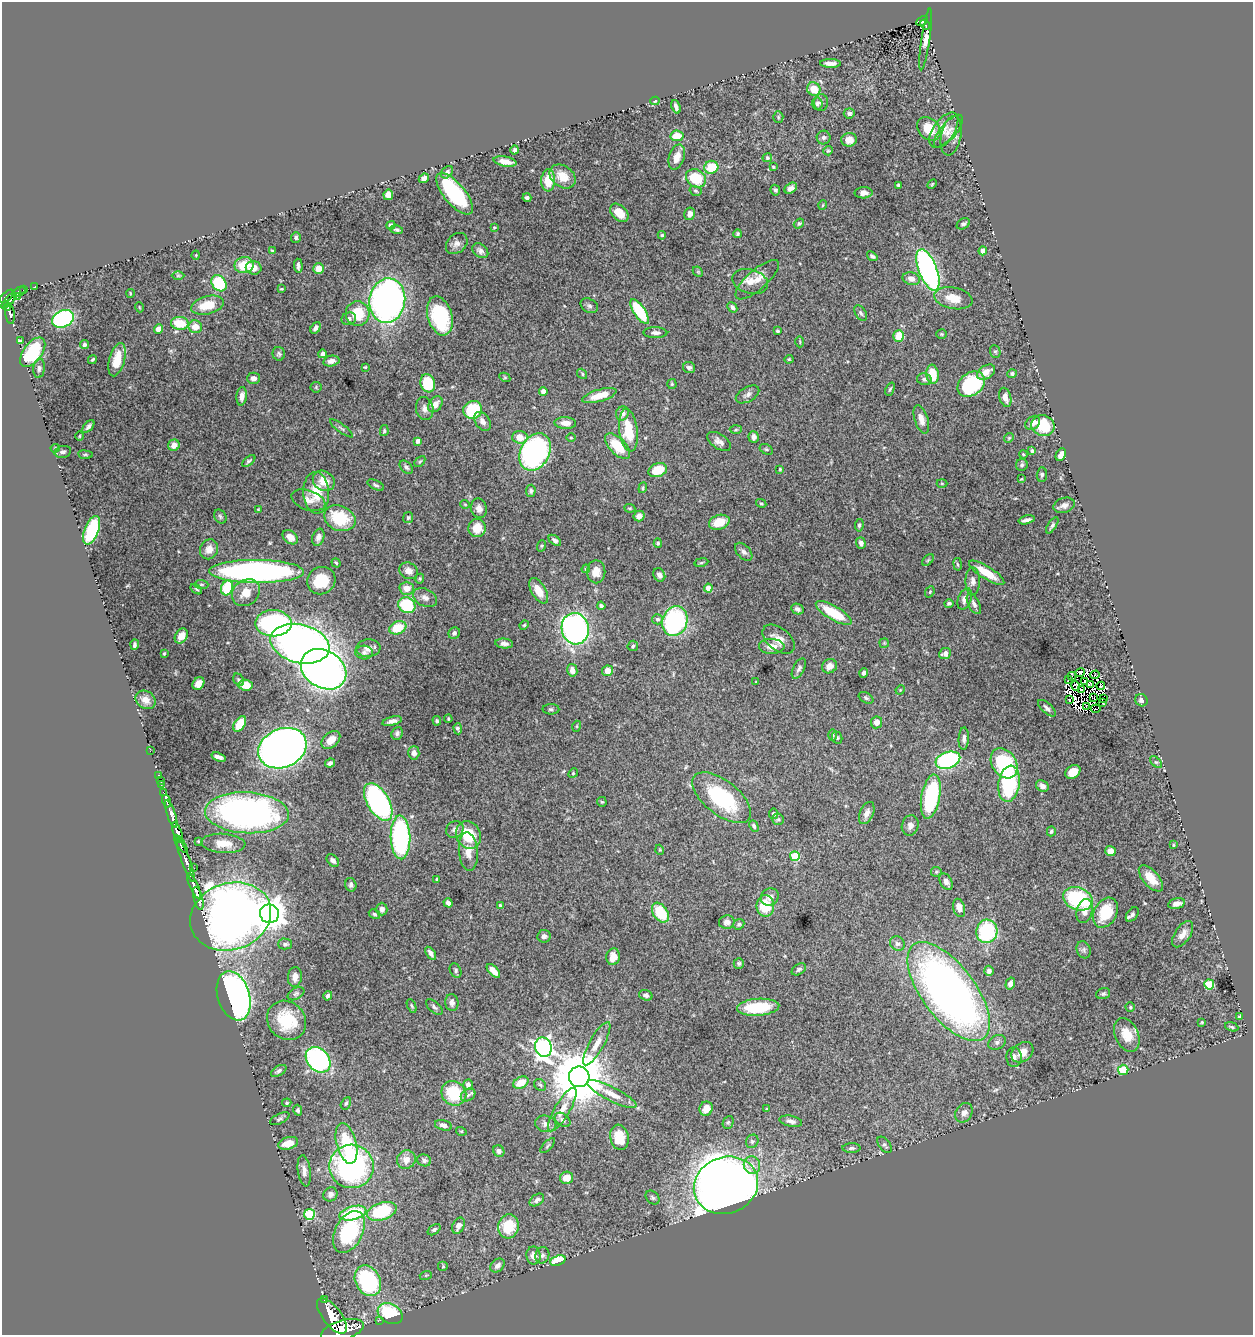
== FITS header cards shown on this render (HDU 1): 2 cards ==
NAXIS1  =                 1251
NAXIS2  =                 1333

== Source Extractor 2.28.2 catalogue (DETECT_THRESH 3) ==
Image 1251 x 1333 px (HDU 1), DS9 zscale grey, 1 PNG px = 1 image px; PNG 1255 x 1337 px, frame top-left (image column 1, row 1333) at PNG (2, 2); each listed source drawn as its Kron ellipse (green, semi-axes under 4 px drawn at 4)
Background 1.91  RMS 0.024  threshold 0.0707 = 3 sigma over >= 5 px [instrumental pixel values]
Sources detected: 462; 7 with non-positive FLUX_AUTO (blend fragments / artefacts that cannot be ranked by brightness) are neither listed nor drawn; the other 455 listed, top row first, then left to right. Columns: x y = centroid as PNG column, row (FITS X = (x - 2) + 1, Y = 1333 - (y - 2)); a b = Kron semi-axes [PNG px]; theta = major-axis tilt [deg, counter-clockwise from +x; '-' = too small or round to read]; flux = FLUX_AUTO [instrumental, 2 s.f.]
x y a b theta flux
922 21 6 4 28 270
925 25 5 3 - 260
926 39 31 3 82 45
830 63 10 4 -1 8.2
814 89 7 6 - 26
655 101 4 4 - 1.9
821 103 8 7 - 5.2
817 104 6 5 - 3
676 107 7 3 -69 5.1
849 113 5 5 - 4.3
778 117 5 5 - 2.2
929 129 13 10 -45 38
944 130 20 10 55 21
948 131 20 8 50 13
677 136 6 5 - 24
951 136 20 10 78 16
824 137 7 7 - 4
849 140 8 6 9 13
515 150 4 4 - 3.1
828 151 5 4 - 2.3
677 157 13 7 72 15
767 158 5 4 - 2.3
505 162 12 5 -10 13
711 167 7 6 - 41
773 167 3 3 - 1.6
447 172 7 5 47 4.9
563 176 14 10 -37 24
424 178 5 4 - 8.9
696 178 10 8 -31 57
548 180 11 7 87 34
932 184 6 3 45 1.7
898 185 4 3 - 2.3
791 188 7 5 33 6.4
775 190 5 4 - 3.2
696 191 6 4 -17 2.3
864 193 9 5 2 7.9
455 194 25 10 -50 150
388 195 5 4 - 19
527 198 4 3 - 3.5
823 205 5 3 - 1.3
619 213 11 7 -46 22
690 214 6 5 - 7.5
799 223 5 4 - 2.5
963 224 7 5 32 3.9
391 225 4 4 - 4
494 227 4 3 - 1.7
396 230 6 4 -12 2.8
738 234 4 4 - 2.5
662 235 4 4 - 2.4
296 238 5 5 - 3
457 243 12 9 41 8.3
273 251 4 3 - 1.9
480 251 9 6 -38 5.9
983 251 4 4 - 15
196 255 4 3 - 1.2
872 256 6 4 -37 3.4
244 265 9 8 - 36
298 266 7 3 -86 4
254 268 8 7 - 13
319 268 5 5 - 17
928 270 22 9 -69 400
698 272 6 4 -45 1.9
178 276 6 4 0 2.2
911 279 9 6 -14 11
757 280 27 10 41 20
750 282 18 12 -16 18
219 283 9 7 -51 88
35 287 3 2 - 0.91
281 289 4 3 - 1.5
24 290 3 2 - 29
19 292 7 3 25 140
130 293 4 3 - 1.2
7 296 8 4 41 930
17 297 3 2 - 78
953 298 19 10 -12 24
9 301 10 4 46 650
387 301 22 18 82 690
207 305 16 9 14 36
589 306 9 6 -28 4.7
7 307 3 3 - 260
139 307 5 3 - 1.4
732 307 5 4 - 4.3
640 312 14 5 -57 93
10 313 11 4 -82 550
358 313 12 11 - 48
861 313 8 5 -60 3.6
440 316 20 12 -73 120
63 319 11 8 24 230
349 319 7 6 - 4.4
180 323 9 6 -8 42
195 327 6 6 - 19
316 328 6 4 53 5.9
158 329 5 4 - 16
778 331 3 3 - 2
655 333 12 5 -2 6
941 334 5 4 - 1.9
899 336 5 5 - 39
20 341 4 3 - 2.6
800 342 5 3 - 1.5
84 345 4 4 - 3.5
33 352 17 9 53 110
995 352 6 5 - 2.6
279 354 7 6 - 3.3
322 354 4 3 - 4.1
92 359 5 2 - 2
789 359 4 4 - 1.7
117 360 17 7 75 25
331 361 8 5 13 7.1
365 367 3 3 - 1.5
39 368 10 5 86 5.2
689 368 6 5 - 5
986 372 10 6 33 17
582 374 5 4 - 2.4
932 374 9 6 -84 38
1012 374 5 4 - 3
505 377 6 4 -29 1.9
253 378 6 5 - 8.1
924 379 7 6 - 4.3
428 383 9 7 -71 61
672 384 5 5 - 2.1
971 384 15 11 37 120
316 387 5 5 - 2.1
890 389 7 4 66 2.3
543 391 4 4 - 11
748 394 13 7 30 6.5
242 396 9 5 84 11
599 396 18 6 16 26
1005 397 10 6 -76 11
435 404 9 6 52 15
425 409 11 8 -78 8.6
473 410 9 9 - 80
622 413 7 6 - 7.9
921 419 15 6 -73 12
482 421 10 7 -55 8.8
565 423 11 6 -3 14
1033 423 8 6 41 9.9
1043 425 12 10 -23 56
88 427 7 4 48 4.8
341 428 14 2 -36 3
628 430 22 9 -83 50
736 430 6 4 2 2.1
384 431 5 4 - 2.4
79 436 4 3 - 1.5
520 437 8 6 -2 23
754 437 6 5 - 6.4
571 438 4 3 - 1.3
1009 438 5 4 - 2.1
418 441 4 4 - 7.7
719 441 13 7 -34 8.5
174 445 6 5 - 12
618 446 16 8 -46 47
55 448 4 4 - 1.9
766 449 7 4 -30 2.5
1032 451 4 4 - 3.2
63 452 8 6 11 4.5
535 452 20 14 62 450
1023 454 4 3 - 1.5
85 455 7 3 -7 2.3
1061 455 6 4 62 9.8
249 461 8 4 39 2.9
420 461 6 3 47 1.8
1022 465 6 6 - 2.8
406 467 8 5 -45 4.2
780 469 4 3 - 1.7
658 470 9 6 20 34
1042 475 7 5 85 3.2
1021 479 3 2 - 1.2
324 481 11 9 -33 21
942 483 5 3 - 1.4
376 485 9 4 -26 3.2
643 488 5 4 - 2
531 491 6 5 - 3
316 493 21 13 -87 36
308 500 17 10 -18 13
761 503 5 3 - 1.8
465 504 5 3 - 1.1
1064 505 11 7 18 6.8
479 508 10 8 -78 9.4
630 508 5 4 - 1.9
258 509 3 2 - 1.1
220 516 7 5 -58 3.1
639 516 5 5 - 10
340 518 16 12 -24 65
408 518 5 5 - 2.7
1027 520 8 3 14 5.4
719 522 10 7 19 30
859 525 6 4 83 2.9
1052 525 9 4 57 3.8
477 528 9 8 - 26
92 530 15 7 69 88
290 537 8 6 -39 12
318 537 9 6 73 6.9
555 540 7 4 -37 4.3
658 543 4 4 - 2.5
861 543 6 4 -70 5.7
541 546 6 4 71 2
209 549 10 8 61 13
744 552 11 6 -47 5.6
928 560 7 4 45 2.1
701 562 7 3 10 2.1
336 563 5 3 - 1.9
958 564 6 3 -80 2
586 569 4 3 - 1.6
257 571 47 11 0 530
409 571 9 8 - 11
596 572 11 9 90 17
987 573 20 6 -32 33
659 575 7 5 -62 7.1
420 579 5 4 - 2
321 581 14 13 - 50
973 581 14 7 -89 8
201 584 7 4 -4 2.4
227 588 8 5 70 68
407 588 7 6 - 17
708 588 4 4 - 14
196 589 6 3 -36 1.9
539 591 14 7 -59 24
930 592 6 4 68 2.1
246 593 15 12 40 25
425 598 12 8 -26 9.9
965 599 11 6 71 9.1
949 603 5 4 - 3.5
974 604 11 5 -63 5.3
407 605 9 7 -32 71
601 606 4 4 - 4.4
797 609 6 5 - 4.5
834 613 20 7 -30 60
658 619 5 5 - 4.1
675 621 15 12 72 250
273 623 18 13 0 290
524 625 5 4 - 1.8
398 628 9 6 22 48
575 629 16 13 -78 500
454 633 6 5 - 4.6
181 636 8 6 59 13
778 639 19 11 -39 18
884 643 4 4 - 1.8
300 644 30 19 -13 1100
504 644 9 5 -6 6.1
135 645 5 3 - 3.1
633 646 5 5 - 2.7
772 646 13 7 -1 14
368 648 12 9 5 11
364 652 9 7 -5 5
945 653 6 5 - 7.7
164 654 3 3 - 1.4
829 666 8 7 - 12
799 668 11 5 63 4.9
324 669 24 18 -32 1100
572 670 6 5 - 8.7
608 671 5 5 - 15
1080 672 5 3 - 8
864 673 5 4 - 4.4
1095 675 5 2 - 3
1072 676 4 2 - 5
239 680 7 5 -56 2.9
1068 680 3 2 - 2
756 682 3 3 - 1.6
1084 682 4 2 - 5.8
198 683 7 5 52 11
1090 684 4 2 - 1.6
245 685 7 5 -5 23
1076 686 5 2 - 0.17
1101 686 4 2 - 2.4
900 690 5 4 - 1.6
1082 690 3 2 - 2.7
1094 697 3 2 - 8.8
866 698 8 5 -30 2.9
1069 699 3 2 - 1.1
1104 699 2 2 - 0.3
146 700 10 8 -33 12
1141 700 6 5 - 5.3
1102 703 4 2 - 1.2
1086 706 4 2 - 2.4
1047 708 11 5 -42 4.8
551 709 8 5 0 3.4
1096 709 5 2 - 0.94
448 719 4 3 - 1.5
392 721 10 4 14 7.4
437 721 5 4 - 2.6
877 722 6 5 - 12
240 724 9 5 58 33
577 726 5 3 - 1.6
458 729 6 4 -87 4.2
397 733 6 5 - 4
832 735 6 4 -88 2.2
837 738 6 5 - 2.7
964 739 11 5 87 6.8
331 740 11 7 41 19
282 748 25 19 23 1600
150 751 2 2 - 19
414 753 7 5 87 8.5
219 757 7 3 -18 6.1
948 760 13 8 19 210
1156 762 7 4 -42 2.5
330 763 5 4 - 3.9
1004 763 16 12 -57 140
1073 772 8 6 37 24
573 773 5 4 - 1.9
159 775 3 2 - 42
160 780 2 2 - 15
161 784 3 3 - 73
1009 784 18 10 81 130
1042 786 7 5 -31 6.4
164 793 3 3 - 130
931 797 22 9 79 180
722 798 35 17 -38 140
167 801 6 3 -74 420
378 802 21 11 -59 350
602 802 5 5 - 1.8
247 813 42 20 -3 550
867 813 12 6 65 9.8
171 814 14 4 -71 2500
773 814 5 4 - 6.3
778 819 6 5 - 3.1
910 825 10 8 73 7.7
754 826 6 4 -63 2.7
455 830 9 8 - 7
1051 831 5 4 - 2.6
177 833 11 4 -70 2500
468 835 14 12 -63 51
401 837 22 10 -88 300
198 841 3 3 - 1.5
223 843 22 9 -4 24
181 844 10 4 -57 690
1173 845 3 2 - 1.6
660 850 5 3 - 1.4
468 851 19 9 -85 16
1110 851 5 5 - 13
795 856 5 5 - 69
186 860 23 3 -70 1900
333 860 7 5 -47 5.1
194 868 2 2 - 9.8
936 872 5 5 - 2
1151 878 16 8 -49 23
437 879 4 3 - 2.3
946 882 9 6 -59 9.3
351 885 7 5 -74 5
194 886 14 3 -67 2300
770 897 9 8 - 9.3
198 898 12 4 -75 1700
1078 899 15 11 -21 130
448 903 5 4 - 5.7
1176 903 8 5 13 8.7
500 905 4 3 - 1.8
765 906 10 9 - 46
959 908 9 5 -74 15
382 909 6 5 - 5.3
1085 911 12 8 76 12
660 913 11 7 -55 62
1105 913 16 11 62 61
269 914 9 9 - 2700
374 914 6 4 -30 2.5
1132 914 8 5 51 5.2
231 916 41 33 19 1900
727 922 8 6 10 6.8
739 924 6 5 - 3.3
987 931 12 10 78 120
1183 934 15 7 56 13
544 936 7 6 - 6.1
285 944 7 5 0 4.6
897 944 8 7 - 5.5
1084 950 9 7 -69 4.9
431 953 7 4 -55 6
613 957 8 6 82 18
739 963 5 5 - 2.9
799 969 8 5 33 3.6
455 970 7 5 -65 3.3
493 971 8 4 -46 15
989 971 5 4 - 5.4
295 977 10 7 85 9.6
1010 983 6 4 74 7.3
1209 984 5 5 - 81
949 992 58 26 -53 1100
296 994 9 5 29 3.8
1103 994 7 5 20 4
646 995 7 5 -17 4.6
234 996 25 16 -73 740
328 996 5 3 - 3.7
452 1003 8 6 -81 7.6
412 1006 7 4 -66 2.3
434 1007 10 5 -41 4.4
758 1007 21 8 4 64
1130 1007 4 4 - 2.1
1239 1017 4 3 - 2.3
287 1020 21 18 -47 70
1202 1022 3 2 - 1.5
1232 1027 7 4 -20 2.4
1127 1035 17 11 -66 31
997 1042 9 7 28 4.9
597 1044 24 7 61 19
543 1047 10 8 -71 600
1022 1052 12 9 38 20
1014 1057 10 7 -89 8
318 1060 14 10 -49 290
1123 1070 5 5 - 92
279 1071 8 5 31 4.2
579 1077 10 10 - 12000
521 1083 8 5 27 23
468 1085 5 5 - 6.1
540 1085 7 5 -43 2.9
454 1093 13 11 -39 71
612 1094 27 7 -27 20
468 1095 8 6 29 4.9
287 1103 4 3 - 2
346 1103 6 4 60 3
706 1109 7 6 - 20
767 1109 4 4 - 1.7
298 1110 5 4 - 3.5
562 1110 25 7 60 20
964 1113 10 8 58 9
280 1119 10 5 26 3.4
563 1120 9 6 -37 5.6
791 1121 11 5 -11 6.4
728 1122 6 5 - 2.8
546 1124 10 8 -12 8.9
443 1125 9 5 -15 5.8
461 1131 5 3 - 1.4
619 1137 13 9 -80 27
752 1141 7 6 - 3.5
288 1143 10 6 15 19
346 1143 21 10 -75 70
884 1145 9 5 -52 3.8
548 1146 9 3 46 2.6
851 1148 9 5 1 3.9
499 1151 6 5 - 4.1
406 1160 10 9 - 14
424 1160 7 6 - 4.6
752 1165 9 8 - 10
352 1166 22 22 - 340
304 1171 16 6 -82 10
566 1178 7 6 - 20
726 1185 32 28 21 2100
330 1194 7 7 - 7.4
653 1198 8 6 -45 3.7
537 1200 8 5 35 5.2
382 1211 15 8 18 100
353 1213 14 6 14 120
309 1214 5 5 - 110
458 1226 8 5 65 8.1
508 1226 12 10 75 50
434 1230 7 4 37 3.2
349 1232 22 13 63 140
542 1255 8 7 - 5.1
533 1256 9 7 -80 9.9
558 1260 8 5 20 45
497 1265 8 6 44 7
443 1266 5 5 - 2.1
426 1275 6 4 18 2
368 1281 16 12 -62 190
324 1300 3 3 - 170
390 1314 13 9 -29 98
332 1316 21 9 -52 7700
380 1320 2 2 - 15
342 1330 22 9 16 7400
At the frame edge (FLAGS 8, measured only in part): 1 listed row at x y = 342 1330
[7 non-positive-flux detections neither listed nor drawn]